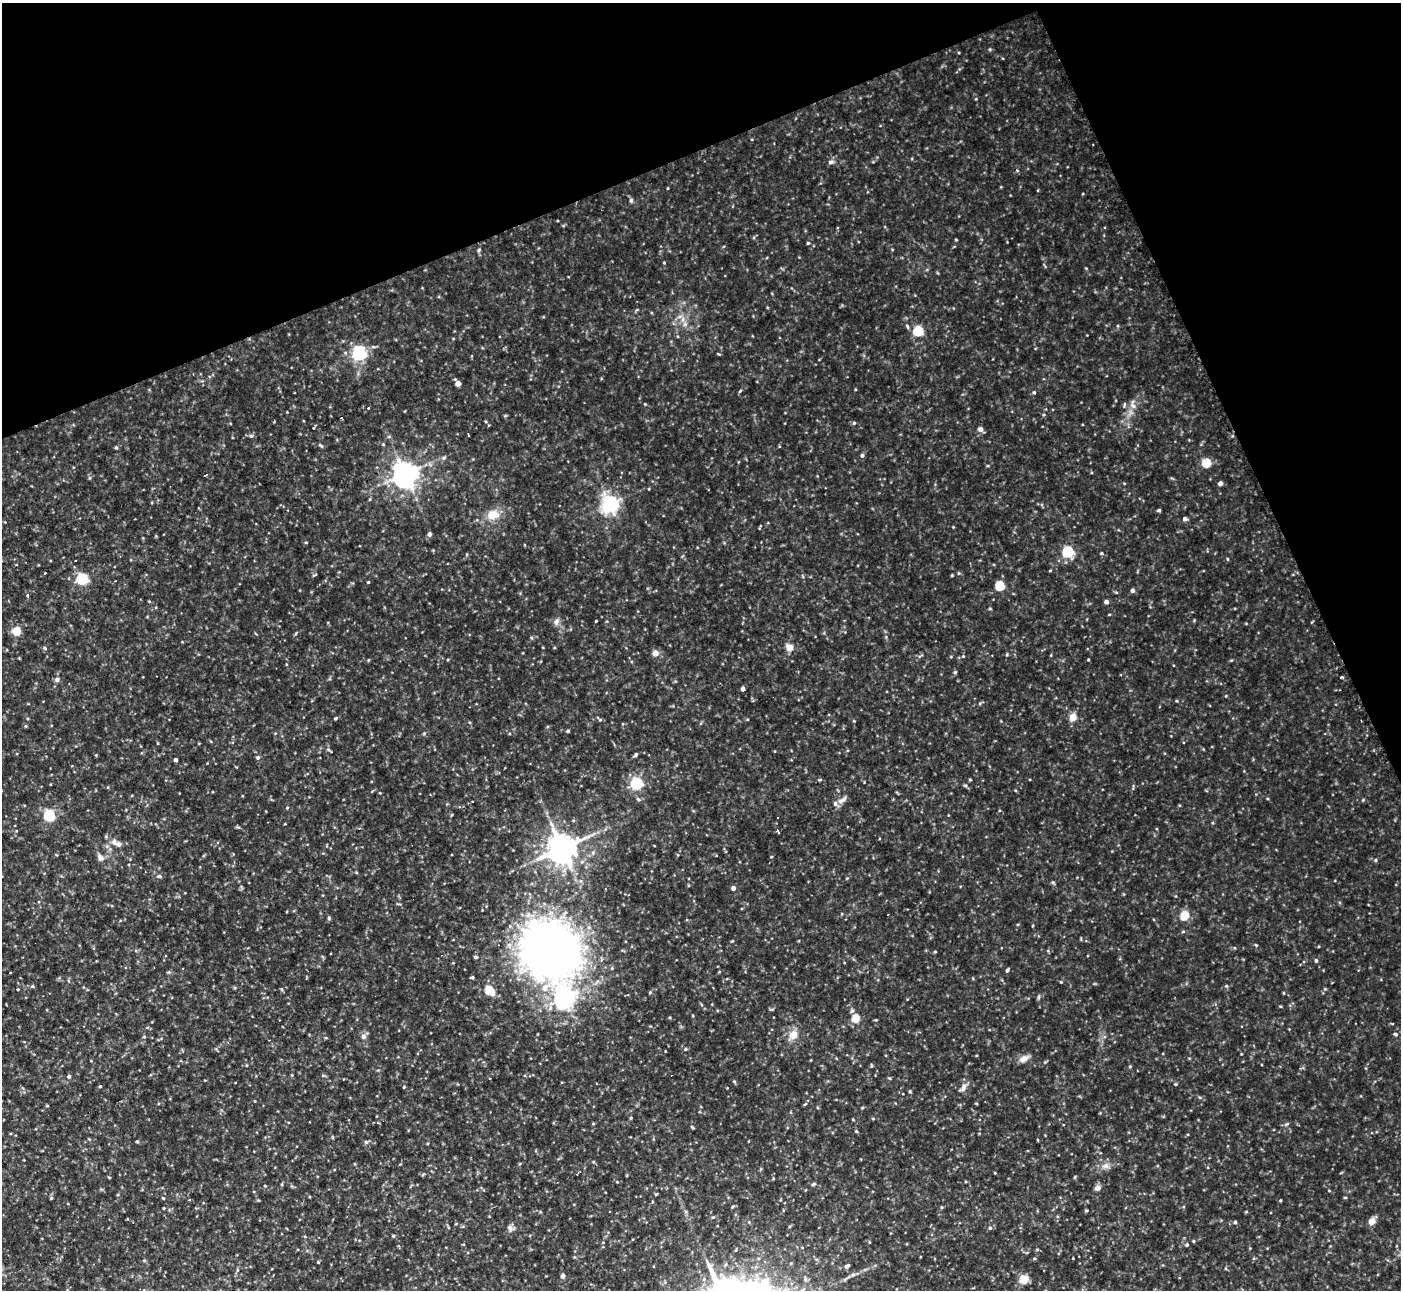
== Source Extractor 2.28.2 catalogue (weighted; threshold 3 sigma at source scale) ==
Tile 3 of 4 x 4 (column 3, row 1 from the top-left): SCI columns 2866-4264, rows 4149-5436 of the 6173 x 5943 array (HDU 1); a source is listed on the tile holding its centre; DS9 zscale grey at full resolution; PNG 1403 x 1292 px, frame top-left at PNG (2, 3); no overlay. Shown black and unused: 21% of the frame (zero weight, under 2 of 3 exposures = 1% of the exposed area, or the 3 px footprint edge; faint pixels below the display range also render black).
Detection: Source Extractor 2.28.2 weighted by HDU 2 'WHT'; one run over the whole footprint, this tile lists its part. Background 0.0722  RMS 0.01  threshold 0.0452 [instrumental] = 3 sigma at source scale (4.5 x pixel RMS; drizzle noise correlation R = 1.50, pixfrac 1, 0.05/0.05 arcsec/px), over >= 5 px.
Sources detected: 165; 5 cosmic-ray / hot-pixel residue — not listed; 1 inside a brighter listed object's ellipse — not listed separately; the other 159 listed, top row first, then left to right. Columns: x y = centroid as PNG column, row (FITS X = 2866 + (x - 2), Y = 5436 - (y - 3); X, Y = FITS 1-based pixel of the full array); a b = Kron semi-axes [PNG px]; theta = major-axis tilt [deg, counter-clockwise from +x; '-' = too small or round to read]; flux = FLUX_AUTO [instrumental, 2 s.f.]
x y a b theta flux
990 49 5 4 - 1.1
830 162 7 5 17 2.4
631 200 6 4 -90 2
956 240 4 3 - 0.79
808 243 4 4 - 1.1
479 250 5 4 - 1.3
685 324 7 6 - 3.5
918 331 5 5 - 61
359 353 6 6 - 220
458 383 5 4 - 9
740 391 6 3 53 1.1
1034 392 4 4 - 1.2
1124 405 8 4 82 1.5
1133 406 9 7 -55 4.3
369 408 3 2 - 1.5
341 418 3 2 - 1.8
854 423 5 4 - 1.3
315 425 4 3 - 1.7
980 429 5 5 - 4.8
469 435 3 2 - 1.7
251 436 6 5 - 1.7
320 445 8 3 -40 1.4
116 447 5 4 - 1.2
862 455 5 4 - 2.2
444 457 6 4 20 1.4
1206 463 5 5 - 40
405 474 7 7 - 1100
205 475 3 3 - 1
1220 483 4 4 - 5
370 499 5 3 - 0.95
610 504 6 6 - 400
1159 510 4 3 - 1.7
493 514 15 12 14 14
1185 519 5 4 - 3
429 534 4 4 - 3.3
1068 552 5 5 - 110
1101 553 5 4 - 1.4
1228 559 5 3 - 0.82
1050 571 5 3 - 0.77
45 573 3 3 - 1.4
952 575 4 3 - 0.92
82 579 5 5 - 110
368 582 5 3 - 0.85
999 586 5 5 - 54
1132 590 5 4 - 2.8
1106 602 4 4 - 4.2
556 621 10 7 60 4
596 621 3 2 - 0.78
16 631 8 8 - 12
789 647 11 9 -40 6.5
45 648 5 5 - 1.5
655 653 4 4 - 13
1007 654 5 3 - 1.1
963 656 4 4 - 0.84
1088 660 4 2 - 0.76
955 672 5 4 - 1.2
1341 677 3 3 - 2
57 679 7 6 - 2.7
743 689 4 4 - 3.3
1073 717 5 4 - 22
335 718 5 4 - 1.2
600 720 6 4 0 1.4
854 721 5 3 - 0.78
26 726 5 3 - 0.98
568 731 4 4 - 1.2
424 733 5 3 - 1.1
328 749 6 4 -20 1.4
96 755 4 4 - 0.81
636 755 5 4 - 2
258 757 5 5 - 1.9
176 760 3 3 - 2.5
970 779 5 3 - 0.82
636 783 5 5 - 120
638 799 7 5 -43 2.2
842 800 16 7 35 5.8
472 802 2 2 - 1
287 807 5 3 - 0.87
49 816 5 5 - 95
778 831 3 3 - 3.6
119 844 10 7 -33 3.9
562 848 9 8 - 1600
100 857 9 7 -56 4.5
1376 860 5 3 - 1.1
159 876 7 4 -10 1.6
1053 882 5 4 - 1.4
733 888 4 4 - 4.2
1184 916 5 5 - 39
329 918 5 5 - 1.3
1183 932 5 3 - 1.1
732 941 4 3 - 0.77
1256 945 4 3 - 0.97
585 948 14 8 44 8.8
550 950 33 28 -48 1400
935 952 4 3 - 0.91
476 957 5 4 - 1.4
1316 961 5 4 - 1.7
1007 970 5 4 - 1.8
169 972 5 4 - 1.3
1061 982 4 3 - 0.84
32 986 5 4 - 1.3
1325 989 4 4 - 1
489 991 7 5 -44 40
650 992 5 3 - 0.99
565 997 7 7 - 520
855 1018 5 5 - 33
876 1020 4 3 - 0.84
1395 1034 6 4 -18 1.5
793 1035 14 11 57 9.7
144 1037 5 3 - 0.92
363 1037 7 7 - 3.1
686 1049 5 4 - 1.2
665 1051 3 3 - 1.3
1024 1058 15 7 29 5.6
1045 1062 4 4 - 0.97
246 1065 4 3 - 0.77
871 1066 5 3 - 1.1
1130 1066 5 3 - 0.89
69 1076 5 5 - 2.2
490 1078 3 2 - 1.8
734 1082 6 3 -44 1.2
1176 1084 5 3 - 1
100 1086 4 4 - 1.2
404 1087 4 3 - 0.93
963 1088 13 7 58 4.9
910 1091 4 4 - 1.1
1200 1098 5 3 - 1.2
862 1108 4 4 - 0.96
593 1124 5 3 - 0.97
1286 1124 6 4 43 1.4
692 1127 5 3 - 1.1
856 1131 5 3 - 1
332 1137 5 3 - 0.91
137 1142 4 3 - 1.4
366 1142 5 5 - 1.7
593 1162 4 3 - 0.89
1106 1166 9 7 -1 4.2
109 1177 4 3 - 0.82
813 1184 6 4 21 1.5
1098 1188 5 4 - 8.2
1329 1191 4 3 - 0.69
51 1198 5 4 - 1.2
163 1198 4 3 - 0.96
1345 1198 4 3 - 0.97
189 1200 3 3 - 1.1
1086 1210 5 3 - 0.91
1246 1212 5 3 - 0.83
1371 1221 8 7 - 6.4
1235 1222 4 4 - 1.6
510 1228 10 7 -54 3.5
990 1228 5 4 - 1.5
393 1236 4 4 - 1
1193 1241 5 3 - 0.93
1187 1245 5 4 - 1.7
1034 1259 5 3 - 1
318 1262 4 4 - 0.98
847 1266 7 5 37 2.6
237 1270 6 4 90 1.3
563 1276 5 5 - 3.5
1024 1280 5 5 - 31